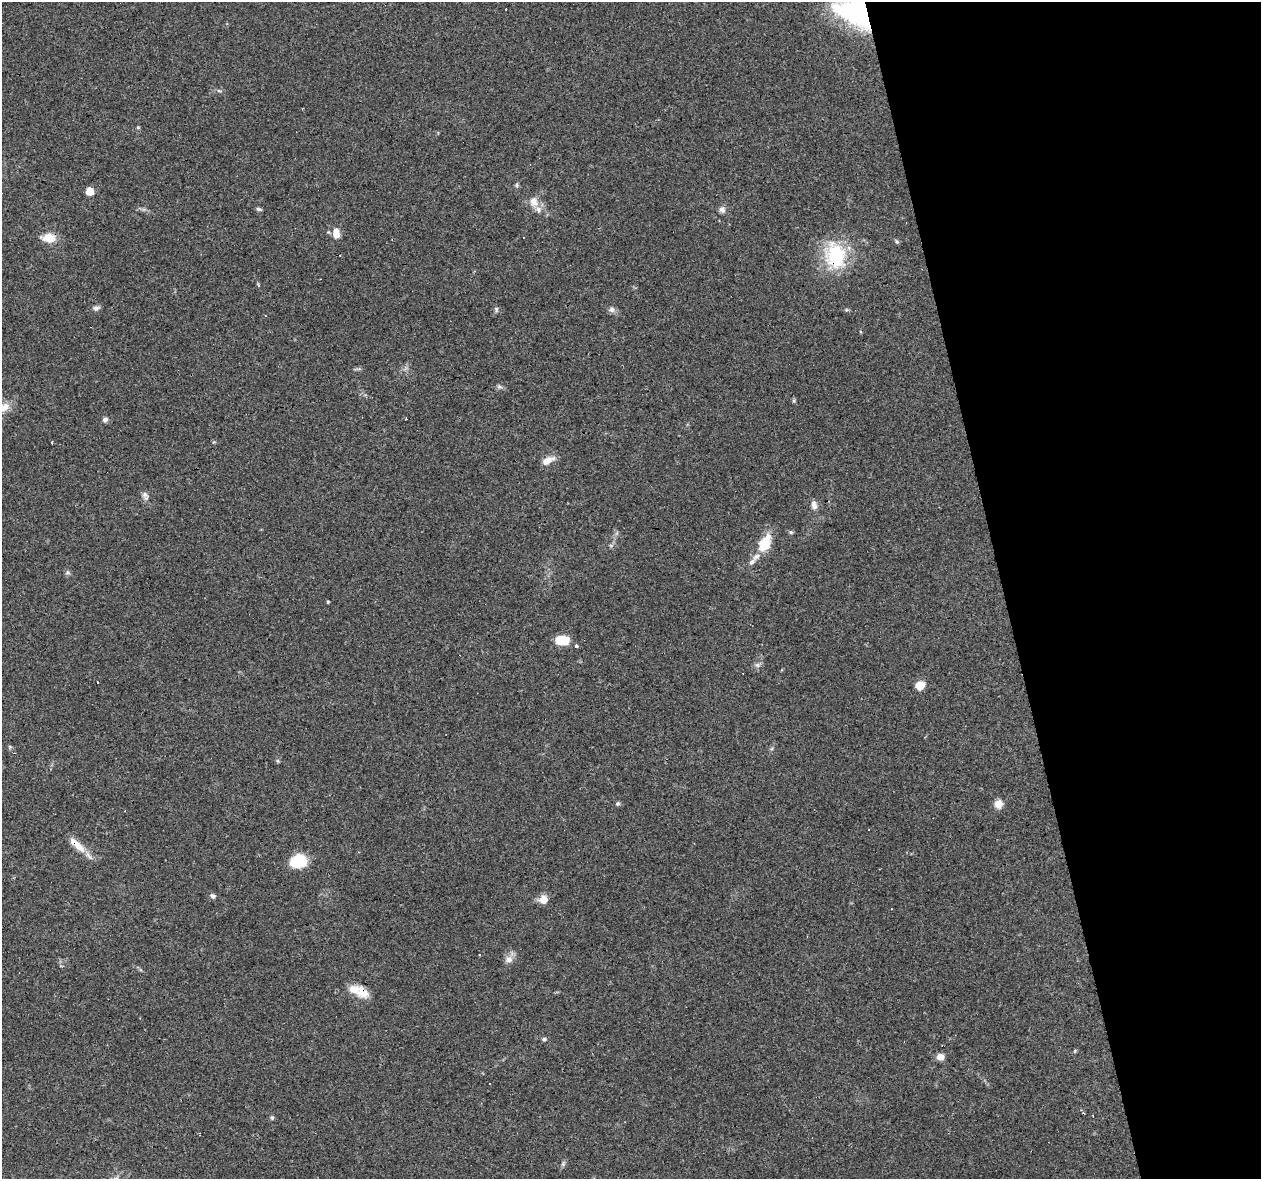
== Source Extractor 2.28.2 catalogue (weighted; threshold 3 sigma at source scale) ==
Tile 12 of 4 x 4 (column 4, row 3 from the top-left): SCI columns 3778-5036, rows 1261-2437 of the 5036 x 4824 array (HDU 1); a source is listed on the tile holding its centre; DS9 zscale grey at full resolution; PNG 1263 x 1181 px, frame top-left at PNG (2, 2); no overlay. Shown black and unused: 21% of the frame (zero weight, under 3 of 4 exposures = <1% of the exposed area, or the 3 px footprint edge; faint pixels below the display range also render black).
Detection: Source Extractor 2.28.2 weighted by HDU 2 'WHT'; one run over the whole footprint, this tile lists its part. Background 0.102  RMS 0.0062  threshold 0.0279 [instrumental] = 3 sigma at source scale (4.5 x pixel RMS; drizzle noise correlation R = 1.50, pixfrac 1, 0.0396/0.0396 arcsec/px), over >= 5 px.
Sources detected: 58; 1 inside a brighter object's white glare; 10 cosmic-ray / hot-pixel residue — not listed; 5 inside a brighter listed object's ellipse — not listed separately; the other 42 listed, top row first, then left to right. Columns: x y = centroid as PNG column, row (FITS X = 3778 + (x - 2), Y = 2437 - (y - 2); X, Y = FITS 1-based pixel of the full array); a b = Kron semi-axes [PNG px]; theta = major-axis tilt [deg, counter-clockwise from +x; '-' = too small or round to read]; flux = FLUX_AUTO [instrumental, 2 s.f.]
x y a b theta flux
864 15 51 22 -21 130
219 91 6 3 -19 0.85
517 185 7 5 83 1
90 191 6 5 - 11
534 202 14 11 -84 5.9
258 209 7 5 -16 1.1
722 210 9 8 - 2.4
336 233 11 7 -87 6.7
49 238 14 9 -6 10
897 242 6 5 - 1
835 255 34 26 -73 37
96 308 9 6 7 1.9
496 309 7 4 84 1.2
612 309 8 7 - 2.3
499 387 9 4 -9 1.4
105 419 7 6 - 1.7
52 442 3 2 - 0.65
548 461 14 7 26 6.2
145 495 9 7 -30 2
814 505 11 8 -79 3.1
791 532 6 5 - 0.95
765 543 25 13 62 14
611 545 6 4 18 0.98
67 573 6 4 19 1
328 602 5 3 - 0.6
562 640 14 9 -2 13
576 646 4 3 - 1.5
757 665 7 6 - 1.6
920 685 7 7 - 10
278 761 6 4 -71 0.76
618 803 5 5 - 1.2
998 804 10 9 - 4.8
79 846 21 10 -46 8.3
298 861 16 13 16 22
213 896 8 6 -32 1.7
543 899 10 10 - 5.4
509 960 11 9 -54 3.6
362 992 20 14 -47 8.9
544 1039 6 5 - 1.1
940 1057 7 7 - 4.6
272 1118 6 5 - 0.9
563 1164 7 5 78 1.2
Overlapping masked pixels (flux is a lower limit): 4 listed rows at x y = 864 15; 49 238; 835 255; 362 992
Isophote crosses this tile's border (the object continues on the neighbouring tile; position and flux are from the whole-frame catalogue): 1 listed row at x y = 864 15